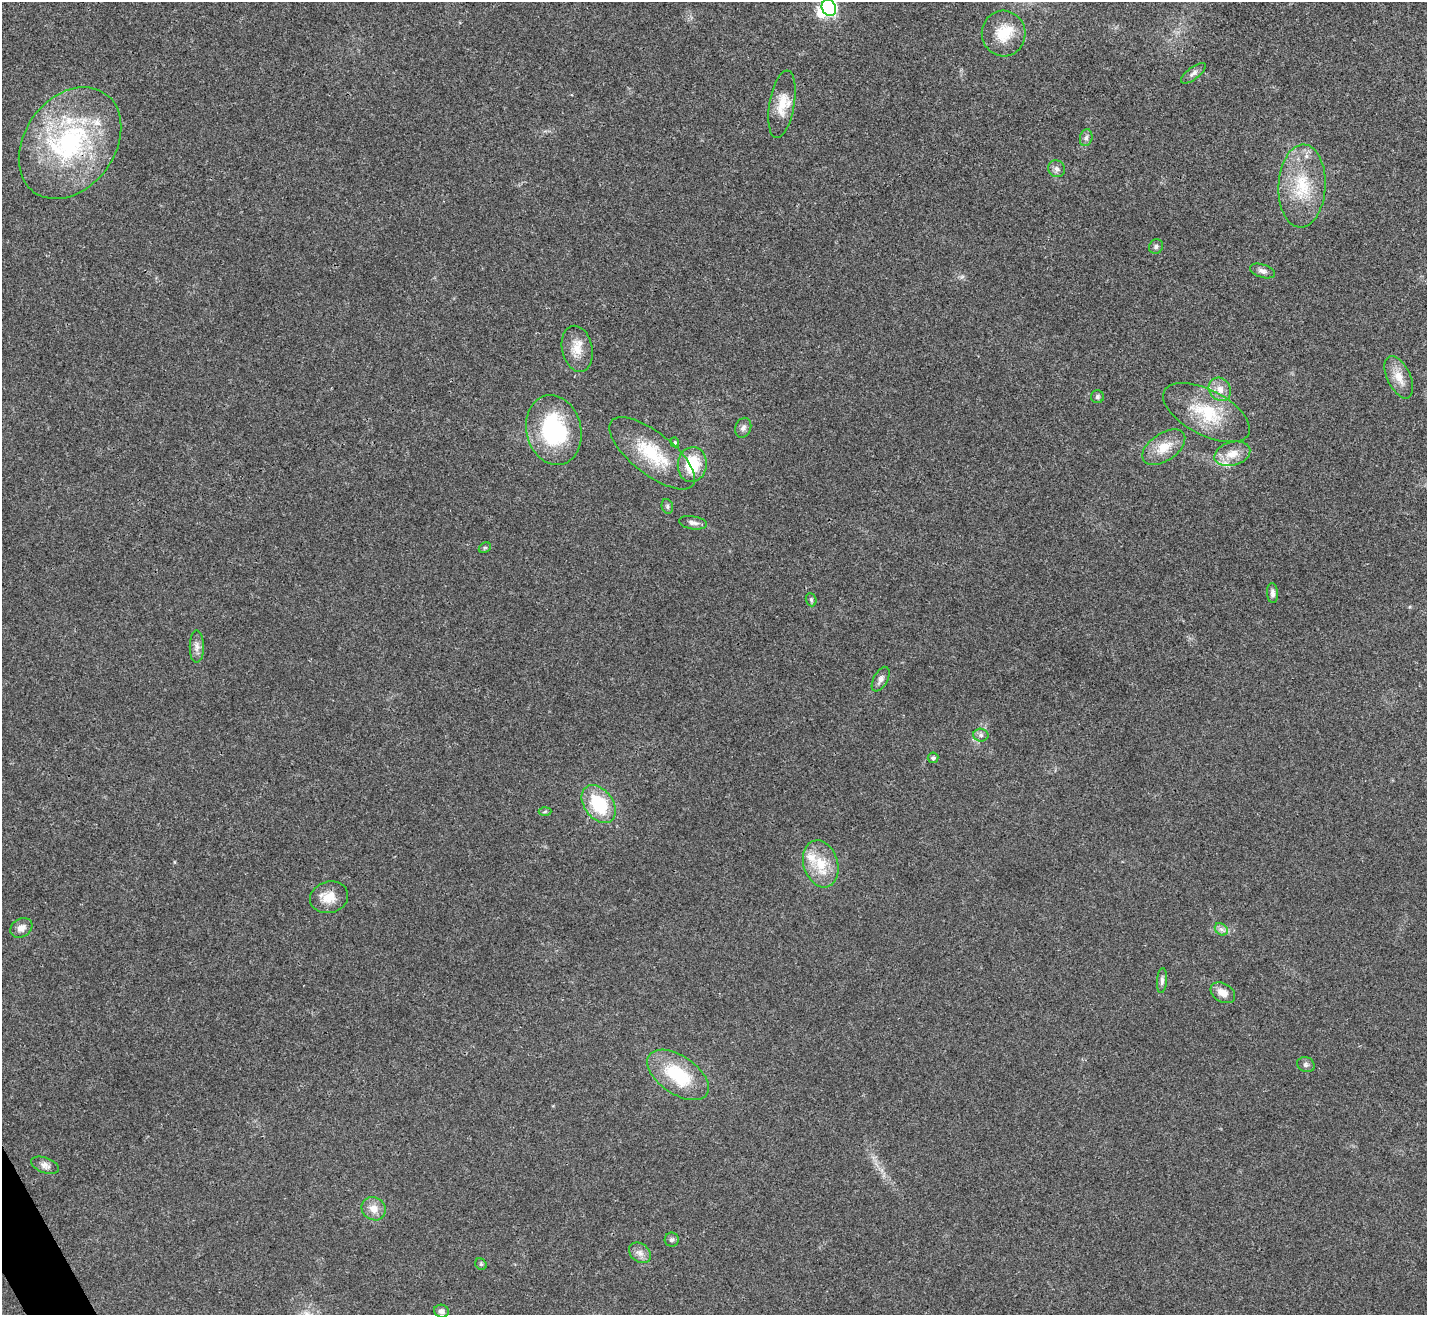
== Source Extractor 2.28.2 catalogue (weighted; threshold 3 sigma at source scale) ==
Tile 7 of 4 x 4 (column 3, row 2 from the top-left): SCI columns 2852-4276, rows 2781-4093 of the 5705 x 5696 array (HDU 1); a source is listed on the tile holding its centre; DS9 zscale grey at full resolution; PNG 1429 x 1317 px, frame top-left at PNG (2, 2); each listed source drawn as its Kron ellipse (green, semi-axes under 4 px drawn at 4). Shown black and unused: <1% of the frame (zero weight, under 3 of 4 exposures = <1% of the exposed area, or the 3 px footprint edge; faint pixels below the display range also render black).
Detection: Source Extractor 2.28.2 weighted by HDU 2 'WHT'; one run over the whole footprint, this tile lists its part. Background 0.0219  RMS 0.0042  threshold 0.0191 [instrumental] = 3 sigma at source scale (4.5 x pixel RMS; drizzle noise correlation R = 1.50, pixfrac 1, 0.05/0.05 arcsec/px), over >= 5 px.
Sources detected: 53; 1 inside a brighter object's white glare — neither listed nor drawn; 5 inside a brighter listed object's ellipse — not listed separately; the other 47 listed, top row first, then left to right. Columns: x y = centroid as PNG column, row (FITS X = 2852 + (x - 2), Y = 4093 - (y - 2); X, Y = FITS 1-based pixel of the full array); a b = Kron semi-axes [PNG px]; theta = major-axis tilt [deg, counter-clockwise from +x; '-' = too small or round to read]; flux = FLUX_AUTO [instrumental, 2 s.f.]
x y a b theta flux
829 8 8 7 - 77
1004 33 23 22 - 11
1193 73 15 6 37 1.8
782 104 34 12 80 8.5
1086 138 8 6 75 1.3
70 143 61 45 54 73
1057 169 9 8 - 1.8
1302 186 41 23 87 22
1156 247 7 7 - 1.1
1263 271 13 6 -18 1.8
577 349 23 15 -78 7.1
1399 377 23 11 -64 5.9
1220 389 12 10 -54 3.9
1097 397 6 6 - 0.96
1206 412 47 22 -27 23
743 428 10 7 69 1.7
554 430 35 27 -76 43
675 442 5 4 - 0.52
1164 447 24 13 34 8.7
652 453 52 21 -38 23
1232 454 18 11 15 6.3
692 464 17 14 82 16
667 506 7 5 -76 0.91
693 523 14 6 -9 1.9
485 548 6 4 28 0.6
1272 593 10 5 -86 1.5
811 600 7 5 -69 0.75
197 647 16 7 -90 2.4
881 679 13 7 61 2
981 735 7 6 - 1.3
933 758 5 5 - 1
599 804 21 14 -53 22
545 812 6 4 3 0.61
821 864 24 17 -72 12
329 897 19 15 15 6.6
21 928 12 9 31 3
1221 929 7 5 -42 1.4
1162 980 12 5 85 1.4
1223 993 13 9 -32 4
1306 1065 9 7 -25 1.2
678 1075 35 19 -35 24
45 1165 14 7 -21 2.2
374 1209 12 11 - 4.2
672 1240 7 7 - 1
640 1253 12 9 -37 2.7
481 1264 6 5 - 0.66
441 1311 7 6 - 1.7
Overlapping masked pixels (flux is a lower limit): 1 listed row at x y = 70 143
Isophote crosses this tile's border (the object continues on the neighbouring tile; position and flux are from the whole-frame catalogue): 1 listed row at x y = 829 8